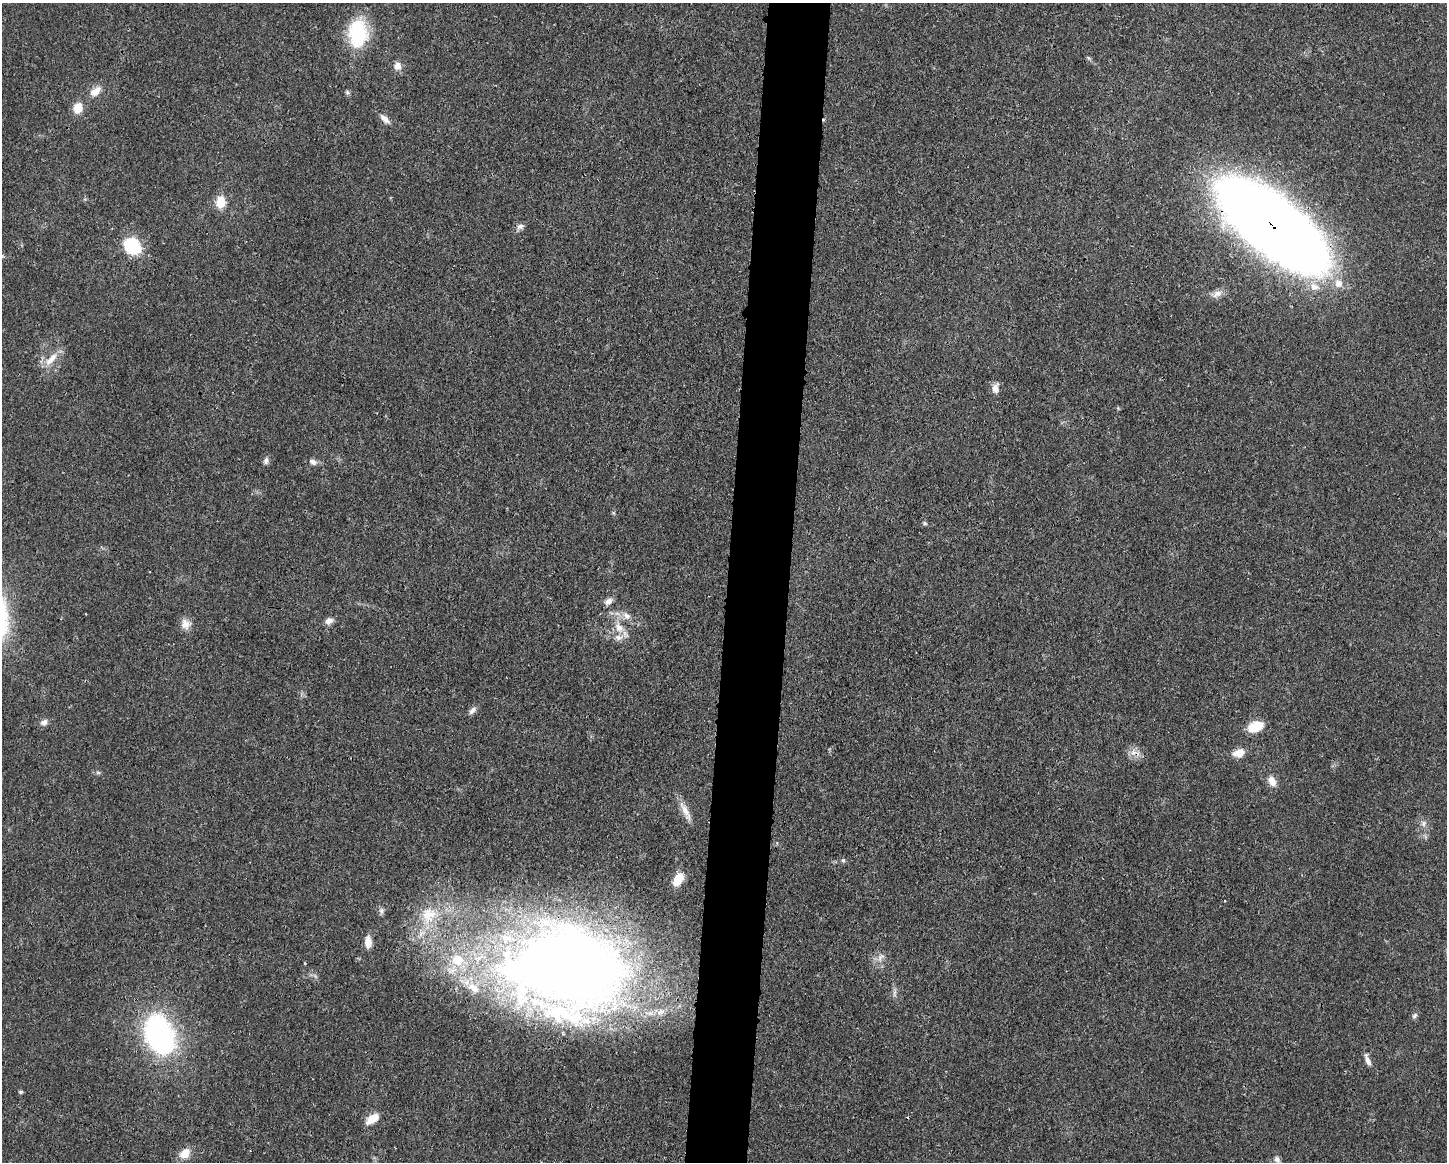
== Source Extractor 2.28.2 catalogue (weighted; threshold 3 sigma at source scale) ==
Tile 8 of 3 x 4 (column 2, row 3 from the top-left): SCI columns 1559-3003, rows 1171-2330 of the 4673 x 4659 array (HDU 1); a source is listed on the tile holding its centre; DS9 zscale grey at full resolution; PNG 1449 x 1164 px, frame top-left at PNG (2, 3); no overlay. Shown black and unused: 4% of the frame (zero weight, under 3 of 4 exposures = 1% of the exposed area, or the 3 px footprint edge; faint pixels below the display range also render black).
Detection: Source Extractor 2.28.2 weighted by HDU 2 'WHT'; one run over the whole footprint, this tile lists its part. Background 0.0207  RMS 0.0023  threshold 0.0103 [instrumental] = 3 sigma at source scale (4.5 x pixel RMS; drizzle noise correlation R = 1.50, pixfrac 1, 0.05/0.05 arcsec/px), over >= 5 px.
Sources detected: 52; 5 inside a brighter listed object's ellipse — not listed separately; the other 47 listed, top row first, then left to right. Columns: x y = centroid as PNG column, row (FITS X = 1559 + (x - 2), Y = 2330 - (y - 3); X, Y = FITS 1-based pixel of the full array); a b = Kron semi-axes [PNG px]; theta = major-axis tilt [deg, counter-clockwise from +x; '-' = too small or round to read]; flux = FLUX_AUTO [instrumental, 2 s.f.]
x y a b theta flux
357 33 26 17 90 17
398 66 10 9 - 1.6
95 92 16 9 35 2.3
347 92 6 5 - 0.42
78 108 11 9 71 3.2
385 119 15 6 -41 1.4
220 202 7 6 - 8.5
1272 225 86 33 -38 480
520 226 10 7 23 0.87
132 246 12 10 -34 18
1338 283 12 11 - 2.3
1314 287 14 10 -20 2.4
1217 294 15 8 23 1.5
51 359 23 9 46 2.9
995 388 11 8 87 1.4
266 461 9 6 74 0.78
313 462 10 6 -24 1.1
925 523 6 4 -21 0.36
608 601 11 7 30 1.1
627 616 12 7 -37 1.5
329 621 11 8 28 1.2
185 624 14 11 -61 2
619 628 14 10 -49 2.6
472 710 13 6 48 0.93
44 722 10 8 31 1.1
1255 727 16 10 20 5.1
1133 752 12 7 0 1.6
1239 753 14 9 20 2.4
98 773 7 4 0 0.39
1272 781 14 9 -61 2
685 811 28 7 -60 2.3
1424 823 9 6 84 0.79
843 860 6 5 - 0.41
678 879 14 9 61 3.9
381 911 9 6 90 0.69
429 915 24 20 64 7.8
368 942 13 7 -86 2.3
881 957 13 6 38 1.2
569 966 113 81 -9 270
894 993 13 4 84 0.72
1415 1016 8 6 46 0.56
159 1034 32 21 -68 57
1368 1061 13 6 -64 1.2
21 1092 6 4 1 0.34
372 1118 17 9 32 2.8
185 1153 15 11 38 2.7
1277 1159 8 6 -51 0.74
Overlapping masked pixels (flux is a lower limit): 3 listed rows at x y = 1272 225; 1133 752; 569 966